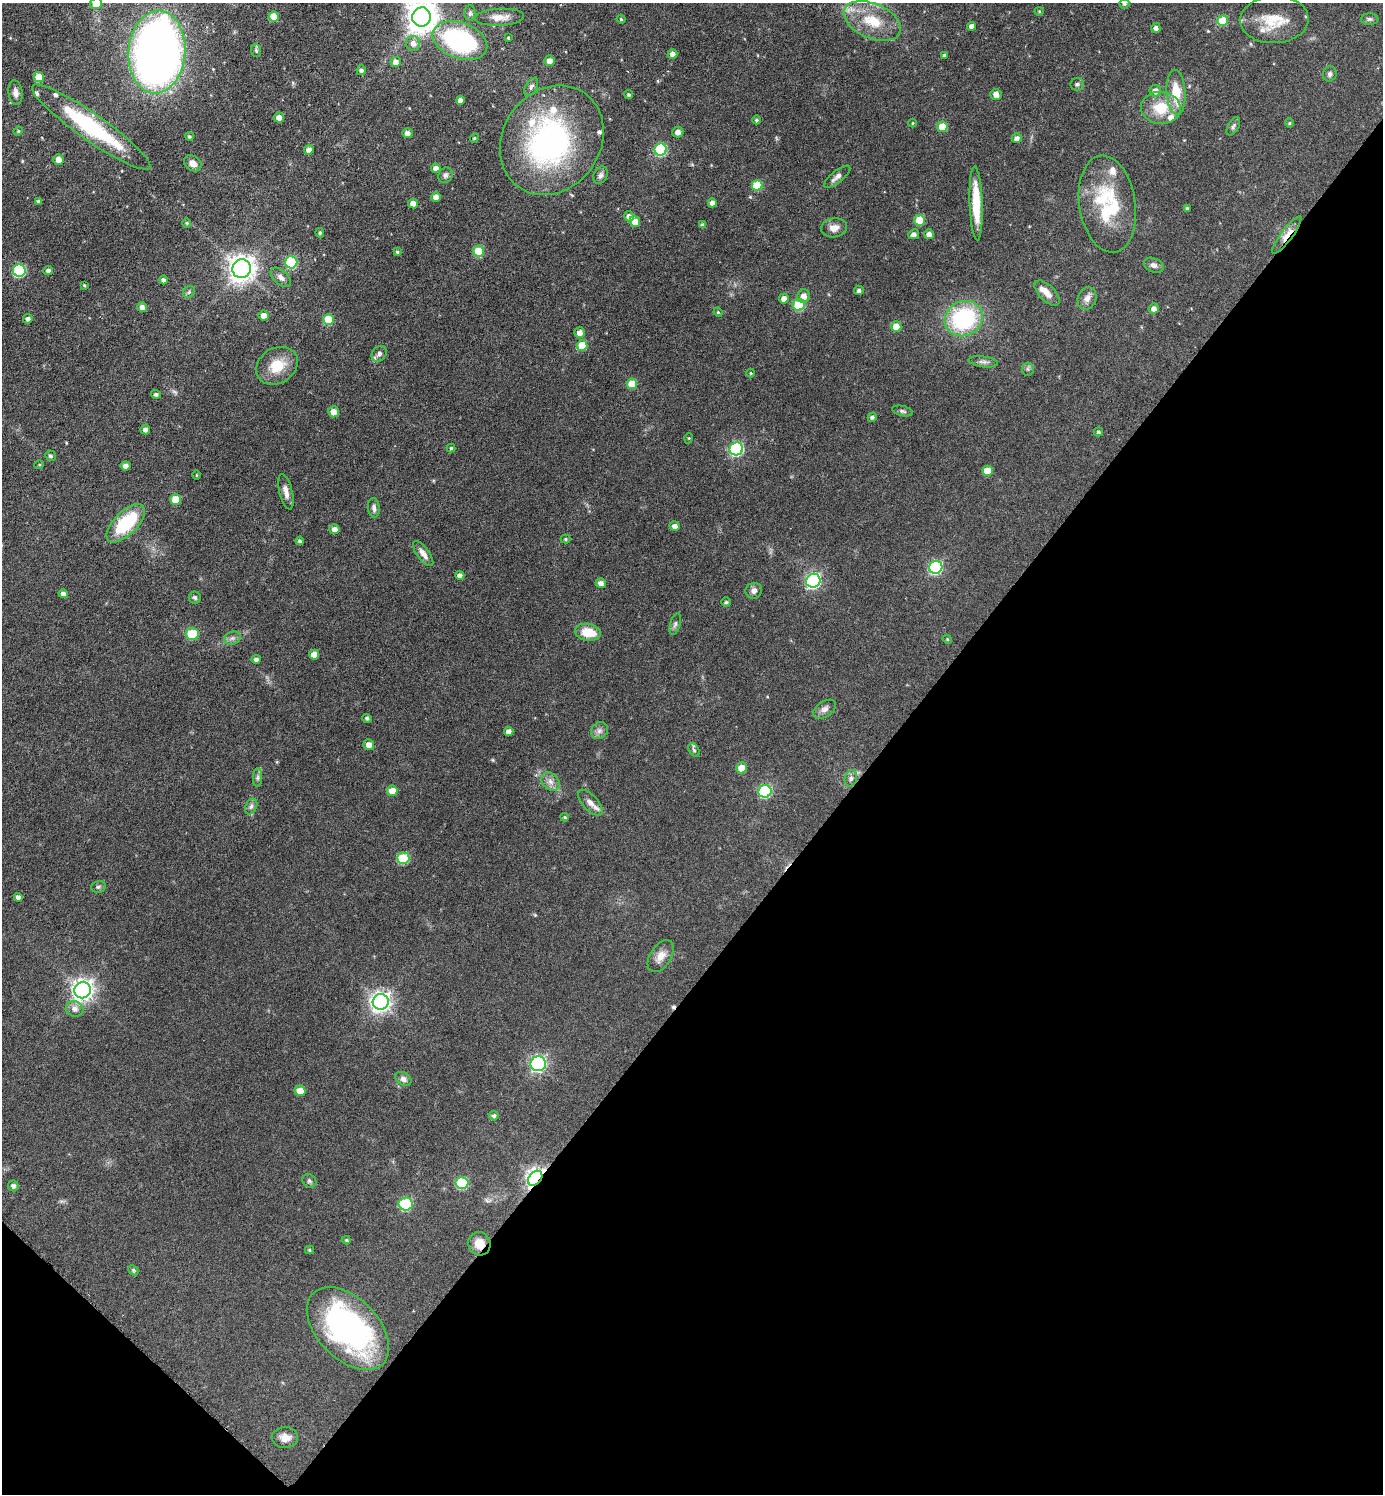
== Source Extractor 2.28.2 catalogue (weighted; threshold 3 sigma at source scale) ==
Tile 15 of 4 x 4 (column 3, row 4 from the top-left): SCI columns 2918-4298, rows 3-1494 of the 5978 x 5976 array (HDU 1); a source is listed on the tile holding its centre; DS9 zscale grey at full resolution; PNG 1385 x 1496 px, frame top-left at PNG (2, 3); each listed source drawn as its Kron ellipse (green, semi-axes under 4 px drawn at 4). Shown black and unused: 38% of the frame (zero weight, under 3 of 6 exposures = <1% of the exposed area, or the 3 px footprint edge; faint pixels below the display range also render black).
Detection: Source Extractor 2.28.2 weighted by HDU 2 'WHT'; one run over the whole footprint, this tile lists its part. Background 0.0806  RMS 0.004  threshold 0.0164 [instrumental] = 3 sigma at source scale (4.09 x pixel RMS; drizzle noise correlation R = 1.36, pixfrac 0.8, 0.05/0.05 arcsec/px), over >= 5 px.
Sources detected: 197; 2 inside a brighter object's white glare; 1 cosmic-ray / hot-pixel residue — neither listed nor drawn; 11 inside a brighter listed object's ellipse — not listed separately; the other 183 listed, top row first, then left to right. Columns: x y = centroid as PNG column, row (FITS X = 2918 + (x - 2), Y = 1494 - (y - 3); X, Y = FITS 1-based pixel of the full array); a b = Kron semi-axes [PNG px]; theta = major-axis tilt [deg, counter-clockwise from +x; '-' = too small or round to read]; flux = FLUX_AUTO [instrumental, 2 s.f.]
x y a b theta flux
96 3 6 5 - 5.4
1124 4 5 4 - 0.67
1039 11 4 4 - 0.42
470 13 8 5 -90 0.82
274 16 5 5 - 5.9
421 17 9 9 - 530
499 17 25 8 2 3.8
621 19 4 4 - 0.39
1370 19 9 5 -1 0.91
1274 20 34 23 3 12
872 21 30 17 -23 12
1222 21 5 5 - 13
972 26 4 4 - 2.1
1156 28 5 4 - 1.2
508 38 3 3 - 0.33
460 40 28 18 -20 48
413 43 7 7 - 2.2
256 51 6 5 - 0.6
157 52 41 28 85 250
673 54 5 4 - 1.9
944 55 4 3 - 0.56
549 61 5 5 - 2.1
396 62 5 5 - 2.1
361 70 5 4 - 0.93
1330 74 7 6 - 0.97
39 77 5 5 - 4.6
1077 84 7 6 - 1
531 87 10 5 61 1.1
1155 91 6 5 - 2.8
1176 92 22 9 -86 9.7
16 93 12 7 -82 1.7
996 94 6 5 - 2.3
629 95 4 4 - 0.61
460 100 4 4 - 1.7
1161 108 20 16 -5 10
279 118 5 5 - 2.3
757 120 4 4 - 0.68
913 123 4 3 - 0.3
1289 123 4 4 - 0.45
1233 126 10 5 60 0.92
91 127 71 13 -35 35
942 127 5 5 - 6.7
18 131 5 4 - 0.46
678 132 5 5 - 2
407 133 5 5 - 1.8
189 137 4 4 - 0.58
474 138 5 4 - 0.46
1017 138 5 5 - 1.6
552 140 57 49 54 85
309 150 5 4 - 1.7
661 150 6 6 - 30
58 159 5 5 - 2.4
193 163 9 7 -35 2.4
436 168 4 4 - 1.9
445 175 8 7 - 1.1
600 175 9 7 64 1.2
837 177 16 6 39 1.8
757 185 5 5 - 11
436 197 5 4 - 2.2
38 201 4 4 - 0.67
712 203 4 4 - 2.1
976 203 37 6 -88 12
413 204 5 5 - 2.5
1107 204 49 28 -82 27
1187 208 4 3 - 0.67
629 216 5 5 - 1.8
919 220 5 5 - 10
635 222 5 5 - 3.5
187 223 4 4 - 0.46
703 225 4 4 - 1.1
834 228 13 9 9 2.6
320 233 5 4 - 0.63
914 234 5 5 - 1.6
929 234 5 4 - 2.1
1287 235 23 6 53 4.6
478 251 5 5 - 8.9
397 252 4 4 - 0.54
291 262 6 6 - 26
1154 265 10 7 -24 1.4
242 269 9 9 - 310
19 271 6 6 - 32
48 271 5 4 - 1.2
281 277 12 7 -41 1.8
163 280 4 4 - 0.81
84 285 3 2 - 0.36
859 290 5 4 - 1.1
189 292 6 5 - 0.7
1047 293 16 8 -45 3.1
804 296 7 6 - 3
784 298 5 5 - 2.3
1087 298 11 9 70 2.2
799 305 6 6 - 18
142 307 5 4 - 1.8
1154 309 5 5 - 1.7
718 312 4 4 - 0.4
264 316 5 5 - 2.8
28 319 5 4 - 1.1
328 319 5 5 - 11
964 319 20 17 28 38
896 327 5 5 - 5.4
580 333 5 5 - 2.4
582 345 5 5 - 8.1
379 354 8 6 52 1.1
983 362 15 5 -7 1.4
277 366 22 17 32 9.4
1028 369 6 6 - 0.77
751 373 4 4 - 0.34
632 384 5 5 - 7.8
156 394 5 4 - 0.91
902 411 11 5 -13 0.84
333 412 5 5 - 3.2
872 417 5 4 - 0.82
145 429 5 4 - 1.3
1098 432 4 4 - 0.61
689 438 5 3 - 0.33
451 448 4 4 - 0.47
736 449 7 6 - 48
50 456 5 5 - 0.78
39 465 5 3 - 0.34
126 466 5 4 - 1.9
987 471 5 5 - 5.4
197 475 4 3 - 0.29
286 492 18 6 -76 2.4
176 500 5 5 - 7.5
374 508 10 5 -84 1.2
126 523 24 11 44 23
675 526 5 5 - 1.9
334 529 5 5 - 2.3
566 539 5 4 - 0.43
300 541 4 4 - 0.72
423 554 15 6 -53 2.1
936 567 7 6 - 48
460 575 4 4 - 2
813 581 7 7 - 67
601 583 5 5 - 1.9
754 591 8 8 - 1.7
63 594 4 4 - 1.3
195 598 6 6 - 0.73
726 602 5 4 - 0.51
675 624 11 5 72 0.96
588 632 13 8 -10 7.4
192 634 6 6 - 13
232 638 8 6 20 1.2
947 639 5 3 - 0.35
314 655 5 5 - 4.1
256 659 4 4 - 1.2
825 709 13 7 33 1.7
367 718 4 4 - 0.81
599 731 9 8 - 1.6
509 732 4 4 - 1.8
369 745 5 5 - 2.7
694 750 7 5 -59 0.7
741 768 5 5 - 4.3
258 777 9 4 90 0.95
851 778 8 6 75 1.2
550 781 10 8 -45 2.2
392 791 5 5 - 4.5
765 791 6 6 - 32
590 803 16 7 -47 2.7
251 806 8 5 63 1
565 817 4 3 - 0.46
403 858 6 6 - 18
98 887 7 5 14 0.75
18 897 4 4 - 1.5
661 956 18 10 57 3.5
83 990 8 8 - 200
381 1002 8 7 - 180
75 1009 9 7 -23 2.1
538 1064 8 7 - 68
403 1079 9 6 -33 1.5
300 1091 5 5 - 4.7
494 1116 5 4 - 0.81
535 1178 8 6 50 150
309 1181 7 6 - 0.82
462 1183 6 6 - 22
13 1186 5 5 - 1.1
405 1204 7 6 - 26
346 1240 4 4 - 0.37
479 1244 12 11 - 4.7
309 1250 4 4 - 0.46
133 1270 6 4 -46 0.53
348 1329 50 30 -46 85
285 1438 13 10 -2 3
Overlapping masked pixels (flux is a lower limit): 3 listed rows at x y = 1287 235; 535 1178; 479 1244
Isophote crosses this tile's border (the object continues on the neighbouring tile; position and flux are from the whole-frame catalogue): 4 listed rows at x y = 96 3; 1124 4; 421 17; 499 17